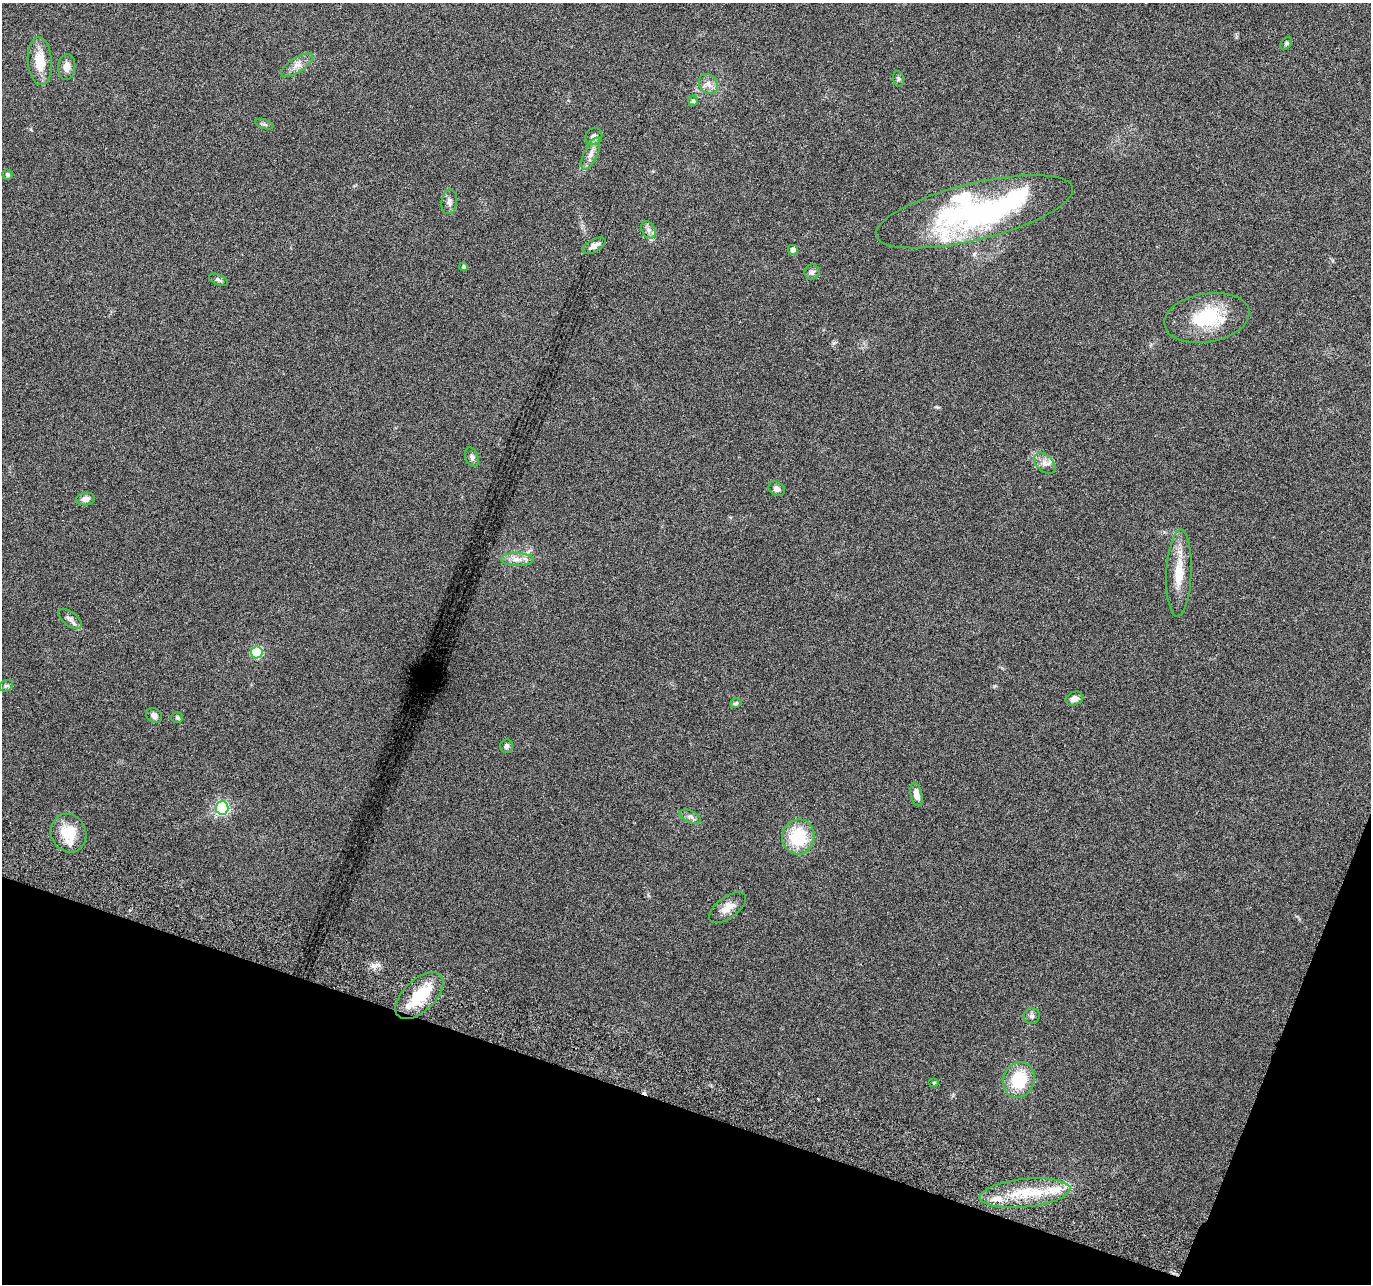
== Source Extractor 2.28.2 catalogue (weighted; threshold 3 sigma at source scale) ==
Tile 15 of 4 x 4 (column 3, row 4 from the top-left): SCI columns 2759-4127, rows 269-1550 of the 5525 x 5730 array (HDU 1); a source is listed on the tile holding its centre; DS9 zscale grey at full resolution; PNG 1373 x 1286 px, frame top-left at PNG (2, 3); each listed source drawn as its Kron ellipse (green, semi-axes under 4 px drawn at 4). Shown black and unused: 17% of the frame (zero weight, under 3 of 6 exposures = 3% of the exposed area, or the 3 px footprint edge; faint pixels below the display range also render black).
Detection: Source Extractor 2.28.2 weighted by HDU 2 'WHT'; one run over the whole footprint, this tile lists its part. Background 0.0499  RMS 0.0043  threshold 0.0178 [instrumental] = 3 sigma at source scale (4.09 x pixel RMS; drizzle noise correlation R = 1.36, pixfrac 0.8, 0.0396/0.0396 arcsec/px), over >= 5 px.
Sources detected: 54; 2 inside a brighter object's white glare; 1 cosmic-ray / hot-pixel residue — neither listed nor drawn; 6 inside a brighter listed object's ellipse — not listed separately; the other 45 listed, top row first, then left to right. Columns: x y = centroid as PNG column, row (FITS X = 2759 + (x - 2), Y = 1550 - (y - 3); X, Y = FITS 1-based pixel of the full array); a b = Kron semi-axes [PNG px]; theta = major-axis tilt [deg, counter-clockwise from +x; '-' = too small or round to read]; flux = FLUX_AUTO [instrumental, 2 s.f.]
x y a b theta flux
1286 43 7 5 50 0.69
40 61 24 12 -86 9.3
297 65 18 7 33 3.1
67 67 13 8 84 2.9
899 79 8 5 -75 0.8
708 84 11 8 -53 2.5
693 101 5 4 - 0.7
264 124 9 4 -18 0.84
594 137 9 8 - 1.9
591 154 17 6 66 3
7 175 5 4 - 0.86
449 202 12 8 83 1.8
975 212 101 28 14 85
648 230 9 6 -57 1.6
594 246 12 6 28 2.4
793 250 5 5 - 1.7
464 267 4 4 - 0.66
812 272 8 7 - 1.4
218 280 10 5 -23 1
1207 318 43 24 10 24
472 457 10 6 -67 1.4
1045 463 12 8 -46 2.4
777 489 8 6 -31 1.6
85 499 9 6 9 2
517 559 17 6 -1 3.1
1179 573 43 12 87 11
70 619 14 7 -37 1.9
257 652 6 6 - 35
6 686 7 5 28 0.85
1074 699 9 6 23 2.3
736 703 5 5 - 0.65
154 716 8 7 - 1.5
177 717 6 5 - 0.6
507 746 7 6 - 1.2
916 794 12 6 -77 2.9
222 808 6 6 - 81
690 816 11 6 -24 1.4
68 833 20 17 -63 11
798 837 17 16 - 19
728 908 21 10 36 4.3
419 995 29 16 43 16
1032 1016 8 8 - 1.2
1019 1080 18 15 70 17
934 1083 5 3 - 0.38
1025 1193 45 14 6 18